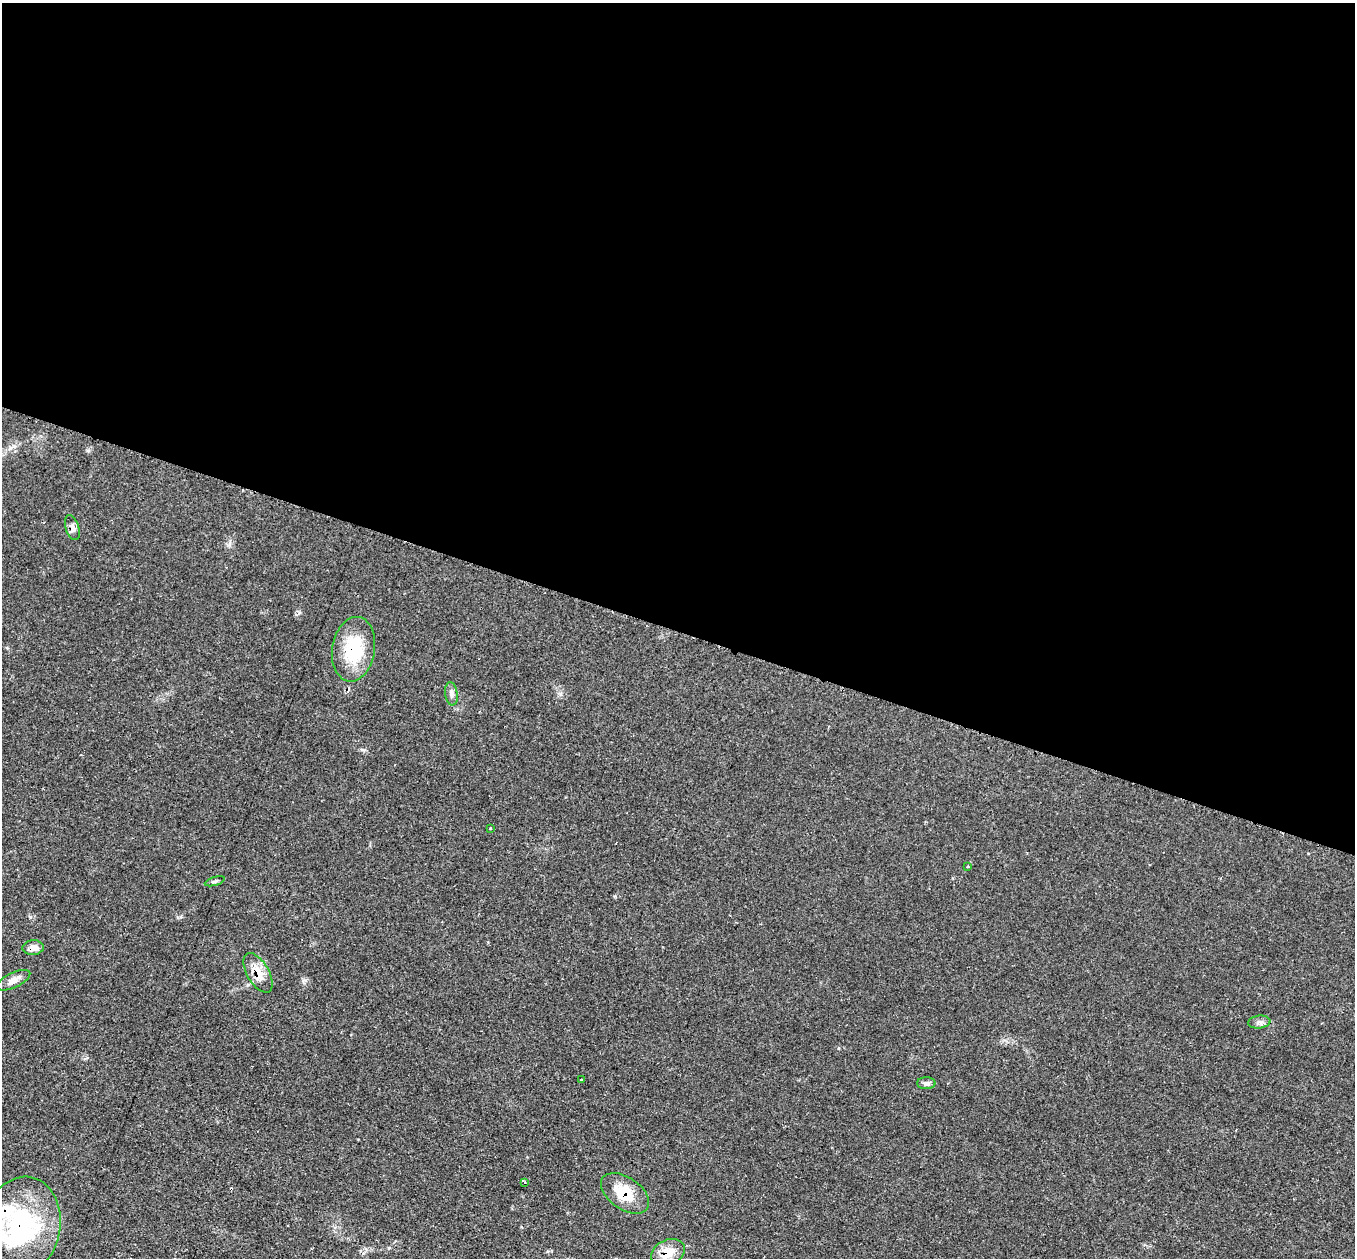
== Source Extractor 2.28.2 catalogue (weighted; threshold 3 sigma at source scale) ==
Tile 3 of 4 x 4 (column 3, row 1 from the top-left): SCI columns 2705-4057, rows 4041-5296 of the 5412 x 5432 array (HDU 1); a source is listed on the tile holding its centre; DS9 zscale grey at full resolution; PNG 1357 x 1260 px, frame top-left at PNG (2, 3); each listed source drawn as its Kron ellipse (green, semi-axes under 4 px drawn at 4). Shown black and unused: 50% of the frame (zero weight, under 2 of 3 exposures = <1% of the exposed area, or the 3 px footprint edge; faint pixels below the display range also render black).
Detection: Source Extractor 2.28.2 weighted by HDU 2 'WHT'; one run over the whole footprint, this tile lists its part. Background 0.079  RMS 0.0058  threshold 0.0259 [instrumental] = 3 sigma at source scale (4.5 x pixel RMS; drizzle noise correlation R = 1.50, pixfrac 1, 0.05/0.05 arcsec/px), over >= 5 px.
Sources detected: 21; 1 inside a brighter object's white glare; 3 cosmic-ray / hot-pixel residue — neither listed nor drawn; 1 inside a brighter listed object's ellipse — not listed separately; the other 16 listed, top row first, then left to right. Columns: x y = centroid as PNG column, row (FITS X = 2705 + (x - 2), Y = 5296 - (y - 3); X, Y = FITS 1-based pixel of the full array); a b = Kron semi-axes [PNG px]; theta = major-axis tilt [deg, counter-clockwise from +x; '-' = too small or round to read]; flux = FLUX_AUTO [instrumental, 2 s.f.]
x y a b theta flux
72 527 13 6 -72 2.7
354 649 32 21 81 30
451 694 12 6 -82 2.2
490 828 3 3 - 1.1
968 866 3 3 - 0.76
215 881 10 4 16 1.2
33 948 10 7 6 4.3
258 973 22 11 -60 9.5
14 980 18 7 25 4.4
1259 1022 11 6 5 2.2
581 1080 3 3 - 1.5
926 1083 9 6 0 1.7
524 1182 4 3 - 3.6
625 1193 27 16 -35 17
21 1227 51 39 78 75
668 1253 17 12 22 11
Overlapping masked pixels (flux is a lower limit): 7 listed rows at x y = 72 527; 354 649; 33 948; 258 973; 625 1193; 21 1227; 668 1253
Isophote crosses this tile's border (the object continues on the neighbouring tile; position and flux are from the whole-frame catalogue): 1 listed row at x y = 21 1227
Unlisted compact peaks at least as high as the median listed source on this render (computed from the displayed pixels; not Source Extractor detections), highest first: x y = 30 917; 299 612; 363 750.